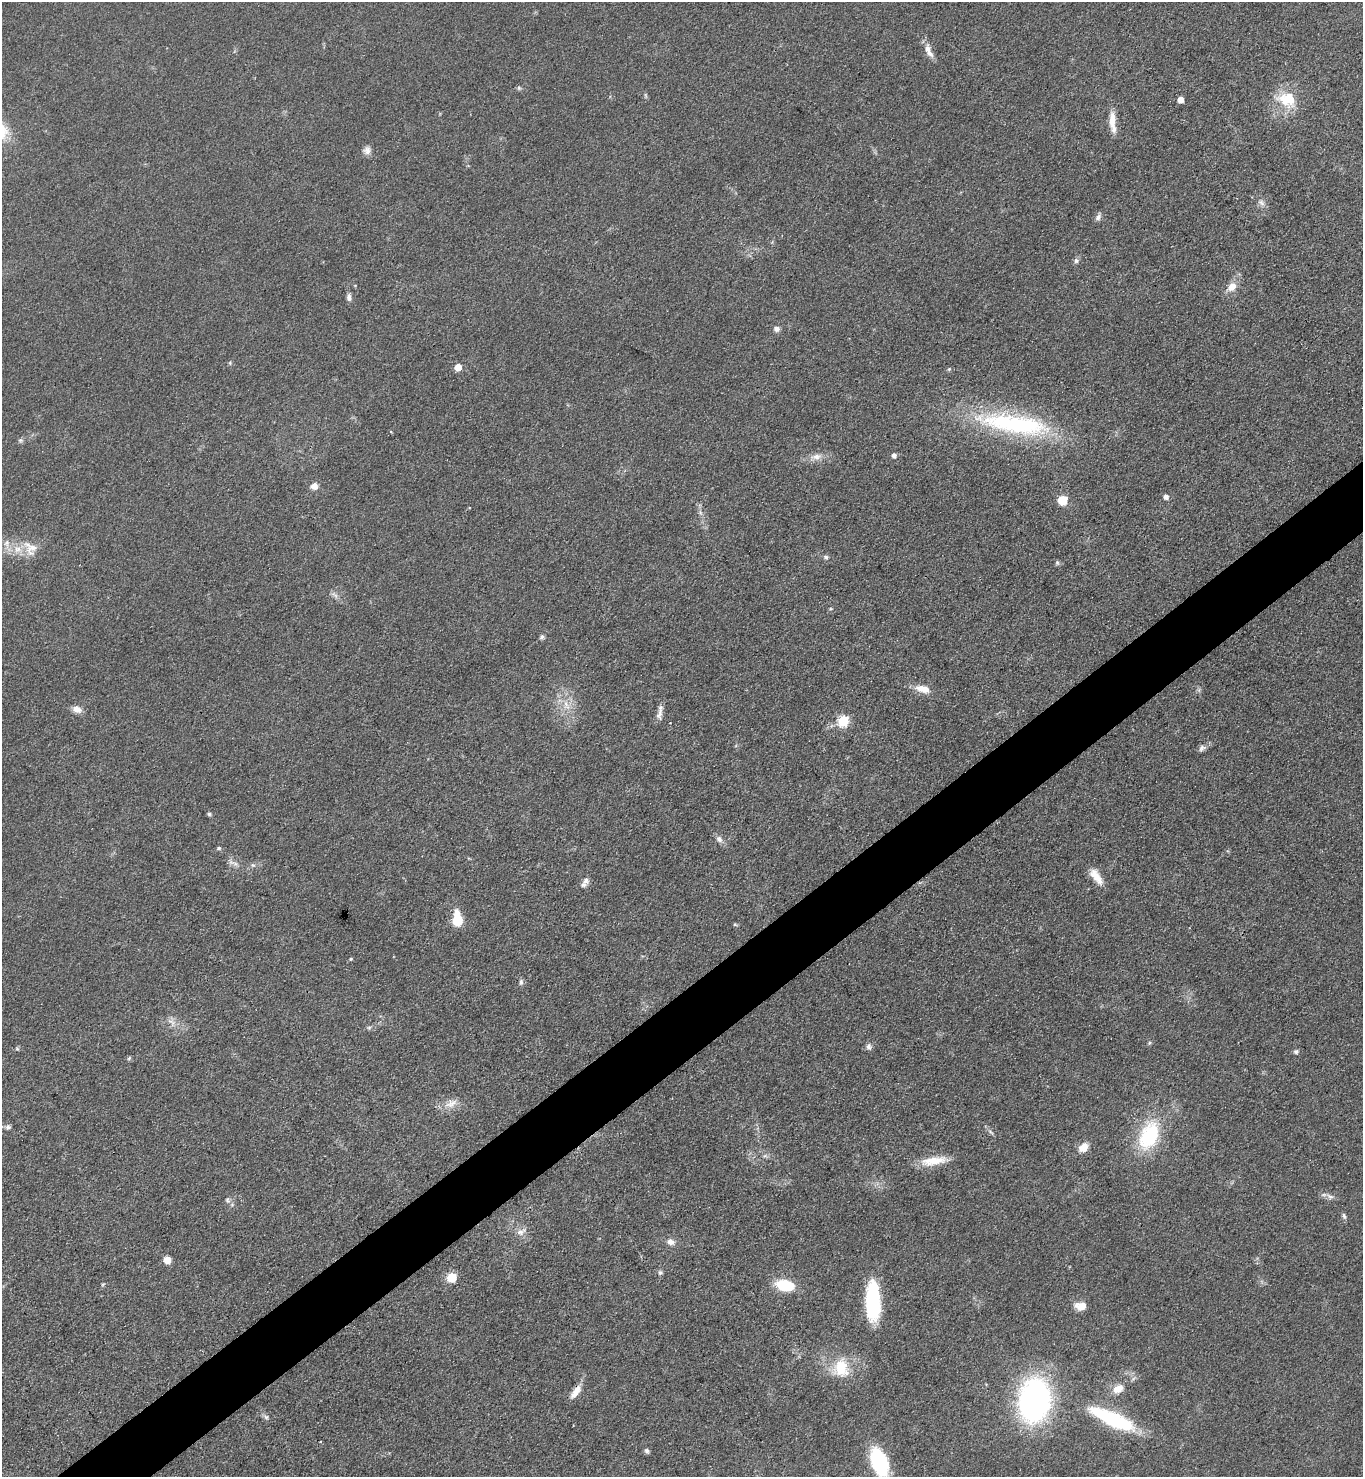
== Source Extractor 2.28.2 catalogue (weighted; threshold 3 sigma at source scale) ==
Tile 7 of 4 x 4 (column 3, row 2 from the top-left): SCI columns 2881-4241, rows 2955-4429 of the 5901 x 5907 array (HDU 1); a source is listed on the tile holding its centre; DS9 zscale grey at full resolution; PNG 1365 x 1479 px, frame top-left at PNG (2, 2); no overlay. Shown black and unused: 4% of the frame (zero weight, under 3 of 4 exposures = <1% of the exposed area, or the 3 px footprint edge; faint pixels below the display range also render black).
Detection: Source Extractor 2.28.2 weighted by HDU 2 'WHT'; one run over the whole footprint, this tile lists its part. Background 0.0826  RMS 0.0067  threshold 0.0302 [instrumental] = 3 sigma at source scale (4.5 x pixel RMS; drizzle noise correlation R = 1.50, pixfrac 1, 0.05/0.05 arcsec/px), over >= 5 px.
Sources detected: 84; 1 inside a brighter object's white glare — not listed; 2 inside a brighter listed object's ellipse — not listed separately; the other 81 listed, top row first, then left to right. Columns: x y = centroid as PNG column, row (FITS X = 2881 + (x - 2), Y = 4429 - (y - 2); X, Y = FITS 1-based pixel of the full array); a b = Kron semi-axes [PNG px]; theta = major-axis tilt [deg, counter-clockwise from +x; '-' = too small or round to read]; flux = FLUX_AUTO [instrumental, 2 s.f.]
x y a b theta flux
928 51 20 7 -68 6.5
519 88 7 5 -47 1.2
1287 99 28 20 -12 24
1181 100 5 5 - 7.3
1112 122 28 7 -85 9.4
367 150 10 10 - 3.9
1261 202 11 7 -33 3.1
1098 217 10 6 64 2.7
1076 261 7 7 - 2
1232 286 13 9 48 8
349 298 10 6 -84 2.6
777 329 8 7 - 2.5
230 363 6 4 -73 0.85
458 367 5 5 - 10
949 369 5 5 - 0.94
1015 424 101 24 -9 110
391 432 5 3 - 0.52
20 440 8 6 0 1.4
894 455 5 5 - 2.8
816 457 17 9 12 6.3
314 486 8 7 - 4.9
1166 497 5 5 - 3.5
1062 500 6 5 - 34
700 512 7 4 -72 1.5
7 543 14 8 -89 5.1
31 548 23 18 -58 12
826 557 7 6 - 1.6
1057 563 7 5 -70 1.2
334 595 13 5 -42 2.7
542 637 7 5 79 1.5
923 689 19 9 -13 8.8
566 705 17 8 -70 8.4
77 709 12 9 -18 4.6
660 713 19 7 77 4.3
843 721 6 6 - 51
1202 748 11 8 36 2.6
209 814 5 5 - 1.2
719 839 10 7 -50 3.1
219 848 6 5 - 1.1
235 863 11 6 -42 3.2
253 865 7 5 -40 1.5
1096 876 22 9 -54 9
586 881 10 8 50 2.9
457 920 13 7 -85 24
735 925 6 4 -1 0.88
351 959 4 4 - 0.79
521 982 9 5 -90 1.8
172 1023 14 6 -63 4
369 1027 6 5 - 1.2
1149 1043 6 4 48 0.95
869 1047 9 7 -80 2.4
17 1049 6 4 -42 0.95
1296 1052 7 6 - 1.7
129 1058 6 4 46 0.98
451 1104 20 10 25 7.6
8 1127 7 7 - 2
990 1132 10 3 -40 1.4
1149 1135 38 23 68 49
1083 1147 10 8 38 9.1
765 1156 7 4 1 1.5
934 1161 35 10 8 14
1330 1196 11 6 -21 2.9
227 1200 9 6 -74 2
1344 1216 9 5 -71 1.6
521 1232 16 9 27 5.1
671 1242 10 8 -29 4
167 1260 5 5 - 14
660 1272 6 6 - 1.6
452 1278 6 5 - 39
103 1284 6 4 19 0.82
785 1285 13 8 -12 35
873 1301 38 13 -88 58
1080 1306 14 9 -1 7
841 1368 25 20 89 24
1118 1389 13 9 29 8.4
576 1392 19 7 54 7.2
1034 1400 38 27 83 200
266 1417 6 6 - 1.6
1112 1419 53 16 -27 60
647 1451 6 5 - 1.8
880 1462 24 13 -70 63
Overlapping masked pixels (flux is a lower limit): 1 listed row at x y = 576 1392
Isophote crosses this tile's border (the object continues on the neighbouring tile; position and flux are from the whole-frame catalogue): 1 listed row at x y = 880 1462